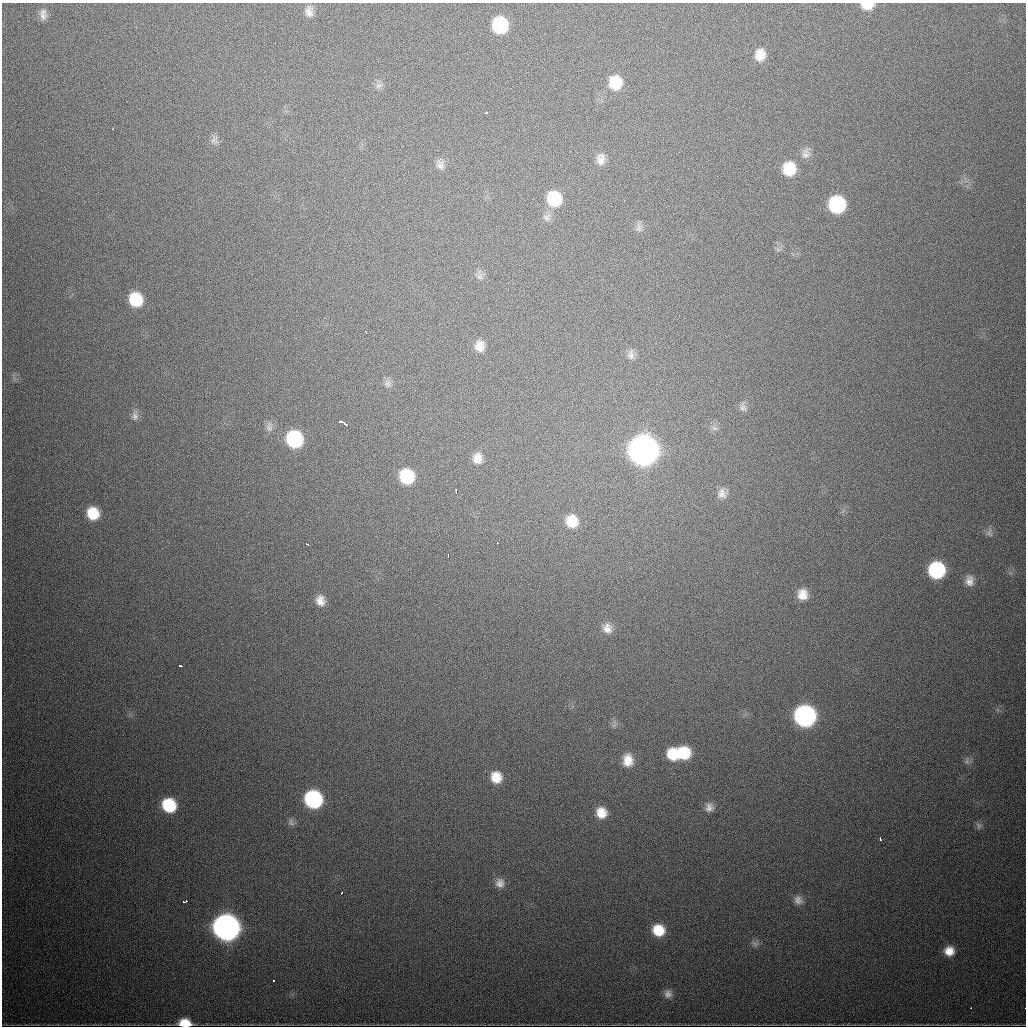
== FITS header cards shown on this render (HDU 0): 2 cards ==
NAXIS1  =                 1024
NAXIS2  =                 1024

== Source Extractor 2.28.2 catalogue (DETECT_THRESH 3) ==
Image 1024 x 1024 px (HDU 0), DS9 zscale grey, 1 PNG px = 1 image px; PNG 1028 x 1028 px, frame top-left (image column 1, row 1024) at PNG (2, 3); no overlay
Background 595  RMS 19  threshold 57.4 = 3 sigma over >= 5 px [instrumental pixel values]
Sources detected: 73; all 73 listed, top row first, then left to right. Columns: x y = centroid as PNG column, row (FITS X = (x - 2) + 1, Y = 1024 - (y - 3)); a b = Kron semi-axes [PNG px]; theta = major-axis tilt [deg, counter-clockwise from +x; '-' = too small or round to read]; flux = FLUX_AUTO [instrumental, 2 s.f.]
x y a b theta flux
867 5 12 7 1 2.0e+04
309 12 14 10 -87 9.4e+03
43 14 14 8 -86 7.8e+03
500 25 14 12 -85 8.5e+04
760 55 14 11 77 1.7e+04
615 83 14 13 - 3.6e+04
379 86 10 7 4 5.3e+03
486 113 4 3 - 3.4e+03
112 129 3 2 - 1.6e+03
214 140 12 9 -79 6.7e+03
805 154 14 10 79 7.9e+03
601 159 14 10 -89 1.0e+04
440 165 13 10 -82 7.9e+03
789 169 13 12 - 3.5e+04
554 199 15 13 -81 5.5e+04
837 204 13 12 - 1.2e+05
547 217 10 10 - 6.5e+03
639 228 11 8 82 5.3e+03
480 276 10 8 -81 5.6e+03
136 299 13 11 -68 4.6e+04
366 332 3 2 - 1.8e+03
479 346 14 11 90 1.3e+04
631 355 14 8 89 6.6e+03
388 384 9 8 - 5.4e+03
743 407 12 9 -67 5.9e+03
135 416 12 9 -89 6.4e+03
340 421 4 3 - 4.9e+03
345 424 6 3 -43 6.7e+03
269 427 13 7 -88 6.0e+03
714 428 8 5 -11 3.5e+03
294 439 13 12 - 1.2e+05
643 450 14 14 - 2.0e+06
477 458 12 10 84 1.3e+04
407 476 12 11 - 6.1e+04
456 491 4 2 - 4.5e+03
722 493 13 12 - 1.0e+04
93 513 13 11 -68 3.3e+04
572 521 13 12 - 2.6e+04
989 533 11 7 -87 5.0e+03
497 543 3 2 - 1.9e+03
307 544 3 2 - 3.1e+03
448 555 3 2 - 2.8e+03
937 570 12 12 - 1.3e+05
969 581 14 10 -88 1.0e+04
803 594 14 12 -76 1.7e+04
320 601 13 10 -73 1.3e+04
607 628 13 12 - 1.2e+04
180 666 3 3 - 6.7e+03
805 716 13 13 - 4.4e+05
684 753 13 12 - 4.2e+04
673 754 12 11 - 3.4e+04
628 760 14 11 89 1.8e+04
967 761 9 5 -84 3.9e+03
496 777 13 12 - 2.1e+04
313 799 12 12 - 1.9e+05
169 805 12 11 - 6.2e+04
709 807 11 10 - 7.6e+03
601 813 12 11 - 2.0e+04
291 822 11 7 -67 4.9e+03
979 826 10 7 -78 4.2e+03
880 839 3 3 - 2.6e+03
500 883 12 11 - 9.5e+03
342 893 3 3 - 2.8e+03
798 900 11 9 -58 7.3e+03
185 901 5 3 - 1.1e+04
226 927 13 12 - 1.4e+06
658 930 12 11 - 3.2e+04
755 943 10 7 -12 4.4e+03
949 951 10 9 - 1.5e+04
274 980 3 3 - 5.3e+03
668 994 11 10 - 7.6e+03
971 1008 3 2 - 1.9e+03
185 1023 11 7 -4 2.7e+04
At the frame edge (FLAGS 8, measured only in part): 2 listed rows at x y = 867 5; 185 1023